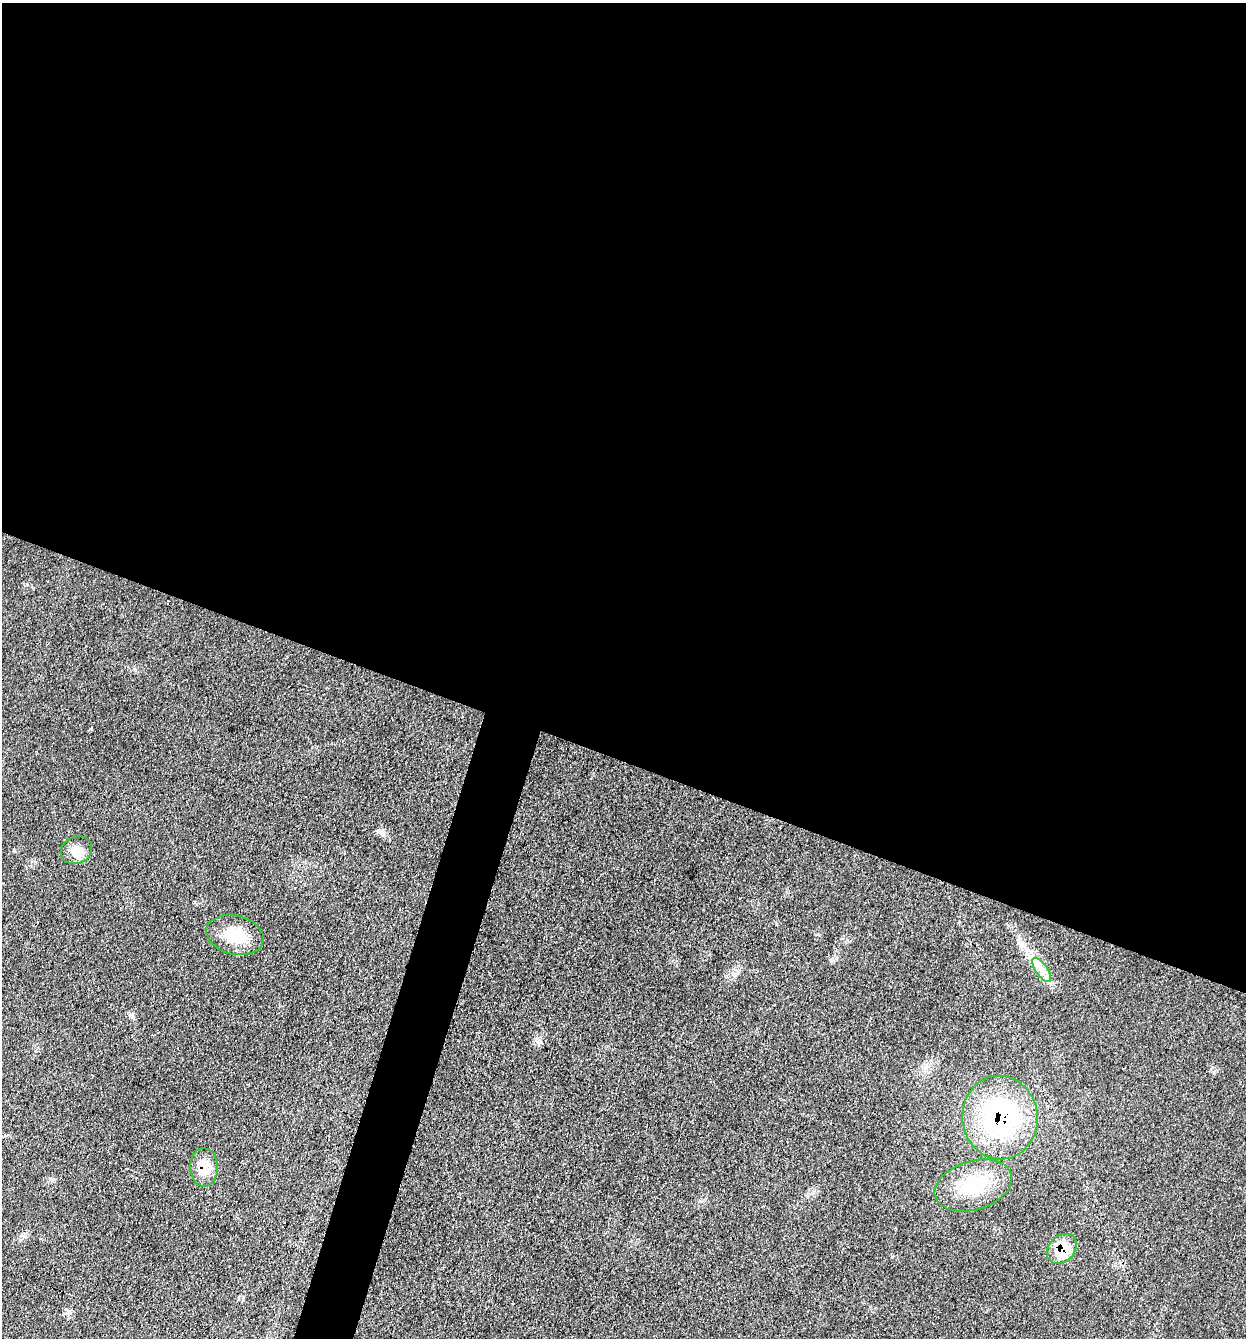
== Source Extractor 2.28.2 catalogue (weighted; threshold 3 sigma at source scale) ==
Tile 3 of 4 x 4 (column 3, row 1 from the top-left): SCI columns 2753-3996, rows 4017-5352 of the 5375 x 5358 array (HDU 1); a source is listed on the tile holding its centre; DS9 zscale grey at full resolution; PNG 1248 x 1340 px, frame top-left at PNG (2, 3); each listed source drawn as its Kron ellipse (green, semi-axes under 4 px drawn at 4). Shown black and unused: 59% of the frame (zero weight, under 3 of 4 exposures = <1% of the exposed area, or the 3 px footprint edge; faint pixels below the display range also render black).
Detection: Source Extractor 2.28.2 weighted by HDU 2 'WHT'; one run over the whole footprint, this tile lists its part. Background 0.0857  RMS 0.0065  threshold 0.029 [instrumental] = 3 sigma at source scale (4.5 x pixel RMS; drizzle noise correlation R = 1.50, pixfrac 1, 0.05/0.05 arcsec/px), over >= 5 px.
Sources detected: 8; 1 inside a brighter listed object's ellipse — not listed separately; the other 7 listed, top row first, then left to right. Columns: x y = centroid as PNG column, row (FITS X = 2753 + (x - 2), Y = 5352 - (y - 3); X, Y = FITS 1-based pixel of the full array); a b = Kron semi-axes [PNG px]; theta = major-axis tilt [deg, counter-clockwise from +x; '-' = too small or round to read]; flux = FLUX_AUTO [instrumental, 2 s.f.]
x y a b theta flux
76 850 16 13 27 8
235 935 29 19 -15 21
1042 970 14 5 -55 5.3
1000 1117 42 37 -84 120
204 1167 19 14 -87 13
973 1185 40 24 17 34
1062 1249 17 13 46 17
Overlapping masked pixels (flux is a lower limit): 3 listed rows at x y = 1000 1117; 204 1167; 1062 1249